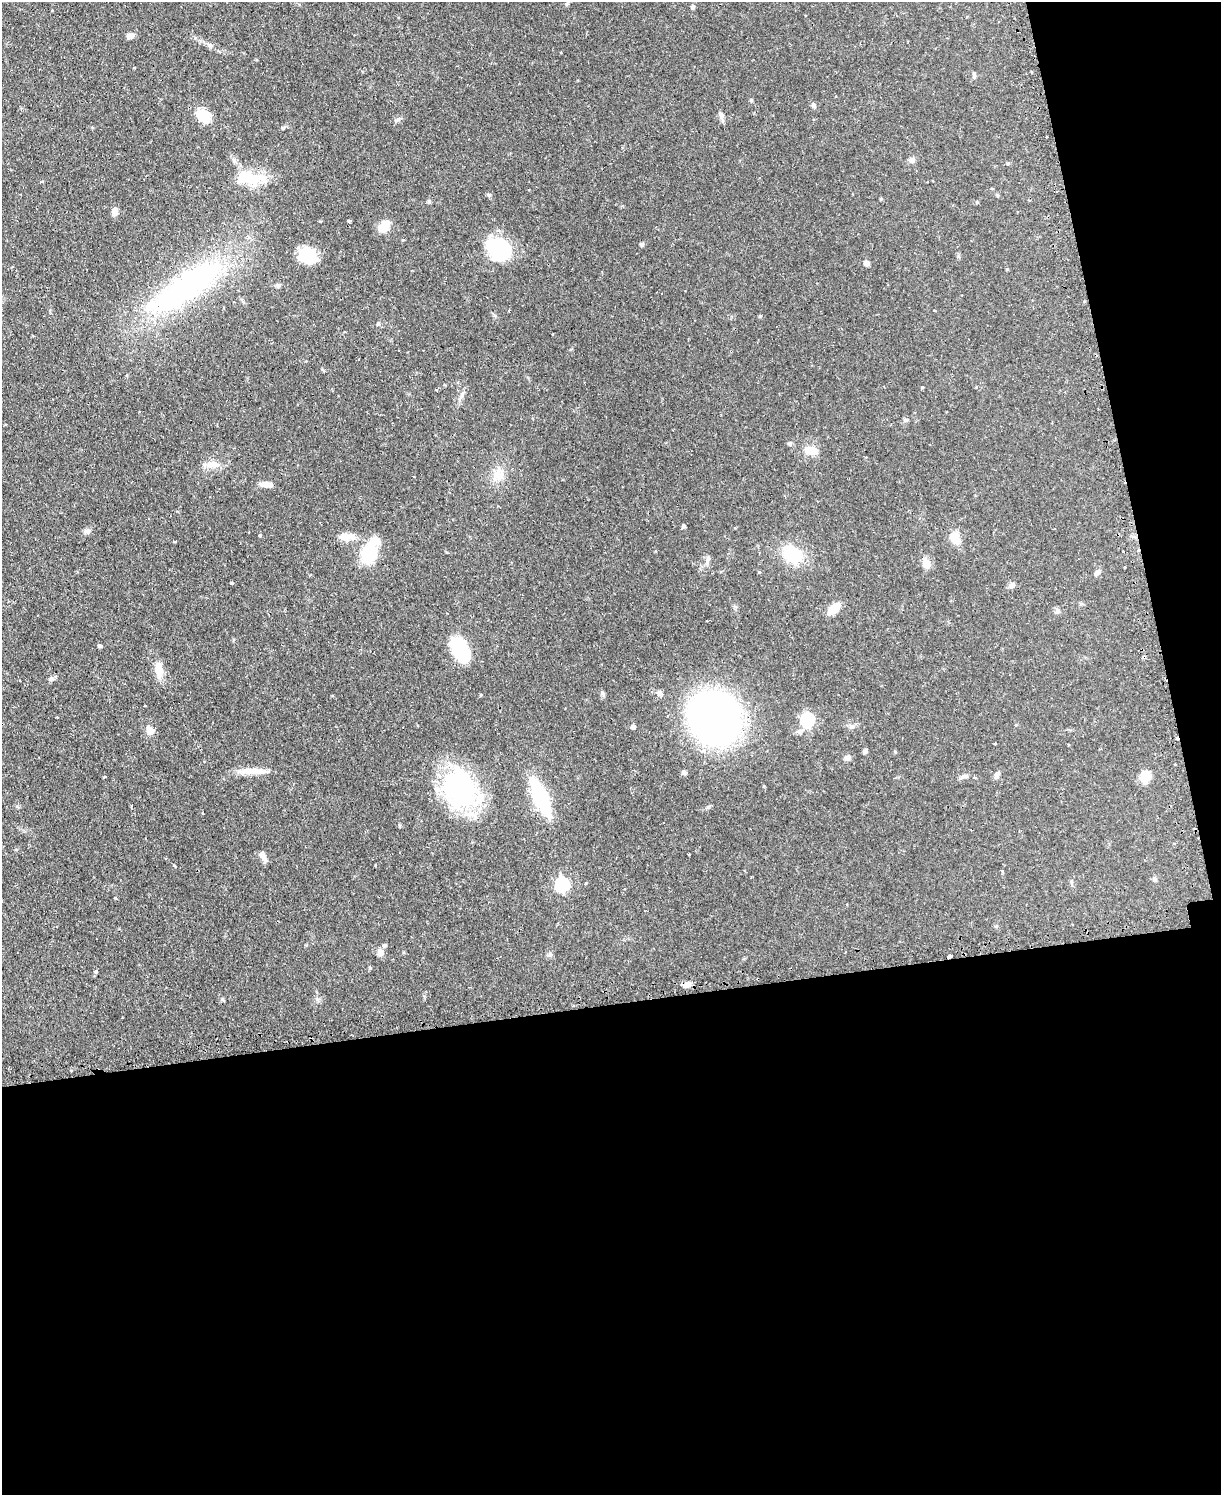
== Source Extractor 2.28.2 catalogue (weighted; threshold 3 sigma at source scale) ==
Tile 12 of 4 x 3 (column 4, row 3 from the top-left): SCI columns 3689-4907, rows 160-1652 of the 4939 x 4911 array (HDU 1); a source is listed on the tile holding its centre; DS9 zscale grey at full resolution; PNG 1223 x 1497 px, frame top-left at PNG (2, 2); no overlay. Shown black and unused: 38% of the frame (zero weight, under 2 of 3 exposures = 4% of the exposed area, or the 3 px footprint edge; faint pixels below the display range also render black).
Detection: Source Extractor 2.28.2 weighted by HDU 2 'WHT'; one run over the whole footprint, this tile lists its part. Background 0.0624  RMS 0.0051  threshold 0.023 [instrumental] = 3 sigma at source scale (4.5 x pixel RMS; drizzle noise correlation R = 1.50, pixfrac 1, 0.05/0.05 arcsec/px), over >= 5 px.
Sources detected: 101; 2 inside a brighter object's white glare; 4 cosmic-ray / hot-pixel residue — not listed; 2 inside a brighter listed object's ellipse — not listed separately; the other 93 listed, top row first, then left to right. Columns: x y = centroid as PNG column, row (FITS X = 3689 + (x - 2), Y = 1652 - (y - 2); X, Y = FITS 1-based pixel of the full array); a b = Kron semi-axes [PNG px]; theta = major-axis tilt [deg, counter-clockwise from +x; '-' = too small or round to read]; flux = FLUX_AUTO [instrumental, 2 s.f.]
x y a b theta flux
567 3 8 4 50 0.9
692 7 5 5 - 1.2
130 36 7 6 - 2.6
209 45 7 4 -2 1
974 75 10 3 -79 0.71
751 100 5 4 - 0.66
813 105 7 5 -64 1
203 116 17 12 -41 11
721 116 11 6 -65 1.7
92 127 5 3 - 0.45
1046 137 3 2 - 0.46
912 160 9 8 - 1.6
255 179 26 14 17 13
997 195 6 4 -89 0.54
881 199 4 3 - 0.56
429 201 5 4 - 0.66
115 211 9 6 82 2.9
348 221 4 3 - 0.58
384 226 14 9 44 7.8
642 244 5 4 - 0.87
498 249 26 20 -35 33
307 256 20 18 -27 13
866 263 5 5 - 2.8
277 285 6 5 - 0.95
187 286 96 29 36 120
934 310 3 2 - 0.51
760 316 4 4 - 0.58
378 324 6 4 89 0.85
922 387 4 3 - 0.46
461 397 18 4 61 2
905 420 7 5 -9 0.81
789 443 7 4 19 0.8
811 450 16 10 -8 5.5
212 465 19 8 0 4.4
498 475 17 11 -67 5.8
267 484 16 7 -7 2.9
683 526 5 4 - 0.85
87 531 9 6 1 1.5
260 535 4 4 - 0.52
346 536 19 10 0 5.7
955 538 15 11 -60 6.3
174 541 3 3 - 1.1
792 554 21 15 -33 20
369 555 21 15 49 18
708 559 13 4 74 1.6
926 563 11 9 -74 4.3
1097 572 9 6 39 1.7
232 583 4 3 - 0.78
1012 585 10 6 37 1.5
834 609 12 7 42 8.7
1058 611 7 4 -72 0.95
99 646 6 4 -1 0.69
461 650 28 16 -61 23
1144 657 5 4 - 0.64
159 670 23 9 -86 5.8
51 678 7 6 - 1.1
660 693 8 6 -17 1.4
481 695 4 3 - 0.45
145 706 3 2 - 0.41
57 717 2 2 - 0.41
715 718 53 47 -67 180
807 719 6 6 - 66
852 726 9 6 9 1.5
633 727 5 5 - 1.9
150 731 11 9 -58 3.2
995 743 3 2 - 0.63
864 752 6 5 - 0.9
895 752 5 4 - 0.5
847 758 7 6 - 1.8
1175 764 3 2 - 0.89
251 771 32 7 0 7.7
684 772 6 5 - 1.3
997 775 10 6 68 1.5
963 776 9 4 9 1.2
1145 776 11 9 71 8.8
105 777 3 3 - 1.2
975 777 4 3 - 0.58
764 786 4 3 - 0.41
459 788 46 36 -72 69
540 797 27 10 -67 56
689 855 3 2 - 0.63
263 857 13 6 -58 2.6
1002 872 4 3 - 0.88
1154 879 7 5 -68 0.93
586 883 3 3 - 0.57
1071 883 8 3 -71 0.8
562 884 7 6 - 76
625 888 3 2 - 0.43
380 953 10 8 46 2
550 954 7 4 71 0.89
949 956 5 3 - 2.3
369 967 5 3 - 0.62
687 985 10 7 23 2.7
Overlapping masked pixels (flux is a lower limit): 3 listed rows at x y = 1144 657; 949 956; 687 985
Isophote crosses this tile's border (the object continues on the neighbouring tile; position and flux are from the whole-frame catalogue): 1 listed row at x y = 567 3
Unlisted compact peaks at least as high as the median listed source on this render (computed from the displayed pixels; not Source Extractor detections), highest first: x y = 222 999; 602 693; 398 119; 708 807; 174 865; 759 572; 283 128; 115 898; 317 999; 399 826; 1007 269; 375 865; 322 369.